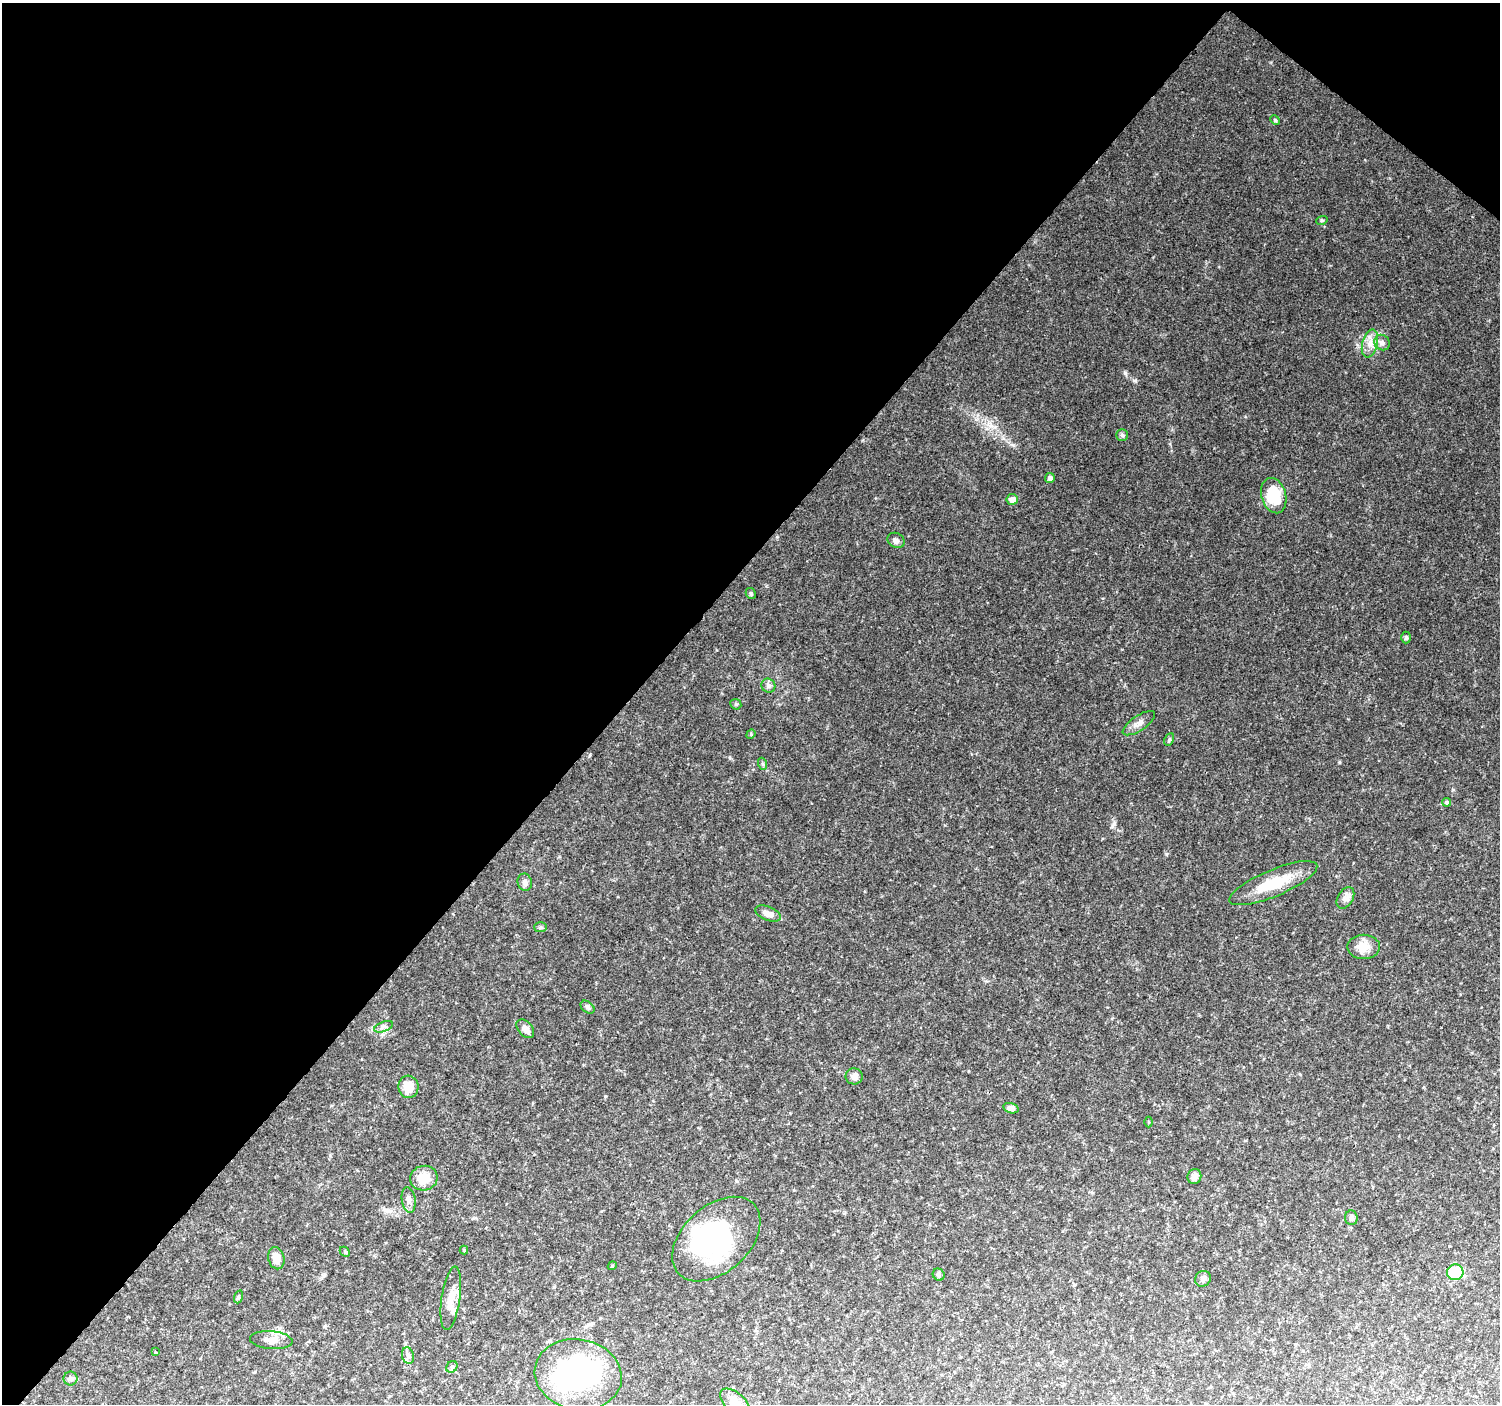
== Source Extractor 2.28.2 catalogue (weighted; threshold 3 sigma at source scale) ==
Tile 2 of 4 x 4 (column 2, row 1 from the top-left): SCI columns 1504-3001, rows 4448-5849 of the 5997 x 6023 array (HDU 1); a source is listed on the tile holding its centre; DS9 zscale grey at full resolution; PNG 1502 x 1406 px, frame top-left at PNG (2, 3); each listed source drawn as its Kron ellipse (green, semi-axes under 4 px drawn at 4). Shown black and unused: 43% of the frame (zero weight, under 2 of 3 exposures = <1% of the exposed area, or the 3 px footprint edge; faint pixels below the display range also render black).
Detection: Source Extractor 2.28.2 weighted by HDU 2 'WHT'; one run over the whole footprint, this tile lists its part. Background 0.124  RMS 0.0084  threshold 0.0379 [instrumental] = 3 sigma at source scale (4.5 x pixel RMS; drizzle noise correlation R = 1.50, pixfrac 1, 0.0396/0.0396 arcsec/px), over >= 5 px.
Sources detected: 54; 2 inside a brighter object's white glare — neither listed nor drawn; the other 52 listed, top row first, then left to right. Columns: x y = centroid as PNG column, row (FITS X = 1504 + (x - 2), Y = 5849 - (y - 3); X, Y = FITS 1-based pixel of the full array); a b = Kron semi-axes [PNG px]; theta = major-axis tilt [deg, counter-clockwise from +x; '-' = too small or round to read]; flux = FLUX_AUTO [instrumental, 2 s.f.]
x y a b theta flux
1275 120 5 4 - 0.91
1322 220 6 3 18 0.94
1382 342 8 7 - 3
1370 344 14 7 75 7.1
1122 435 6 5 - 1.5
1050 478 5 5 - 2.6
1274 496 18 12 -73 29
1012 499 5 5 - 5.6
896 540 9 7 -29 2.4
751 594 6 4 -60 1.5
1406 637 6 5 - 1.5
768 686 7 6 - 2.8
736 704 6 5 - 1.2
1139 723 19 7 34 5.3
751 734 5 4 - 0.91
1169 740 6 4 63 1.3
763 764 6 4 -71 1.2
1446 802 4 4 - 1.7
525 882 9 7 -77 3.1
1273 883 47 13 23 29
1345 898 12 7 58 4
768 914 13 7 -22 6
541 927 6 5 - 1.5
1364 947 16 12 -1 9.1
588 1007 8 5 -41 1.8
384 1027 10 5 21 2.4
525 1029 11 7 -49 4.4
854 1076 8 8 - 4.3
408 1087 11 10 - 14
1011 1108 8 5 -16 3.3
1149 1122 5 3 - 0.71
1194 1176 7 6 - 4.8
424 1178 14 12 13 14
409 1200 13 7 -81 3.7
1351 1218 7 6 - 2.5
716 1239 51 33 42 110
464 1250 4 4 - 0.78
345 1252 6 4 -45 1
276 1258 11 8 -76 7.4
612 1266 4 3 - 0.74
1455 1272 8 8 - 40
939 1275 6 5 - 1.8
1203 1279 8 7 - 2.9
238 1297 6 4 71 1.2
451 1298 32 9 82 12
271 1340 21 9 -5 7.6
155 1352 4 3 - 1.2
408 1356 8 6 -73 2.8
452 1367 6 5 - 1.5
578 1375 44 35 -11 160
71 1379 7 7 - 2.3
735 1402 18 9 -40 8.8
Isophote crosses this tile's border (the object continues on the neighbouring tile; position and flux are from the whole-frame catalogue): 1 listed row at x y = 735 1402
Unlisted compact peaks at least as high as the median listed source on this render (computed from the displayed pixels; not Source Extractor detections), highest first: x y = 1125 373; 1135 381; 1013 445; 1114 824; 1166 854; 1339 762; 730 758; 1453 790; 605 1096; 994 427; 1271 62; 1170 444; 863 440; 766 586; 385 1210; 1003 438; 1365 160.